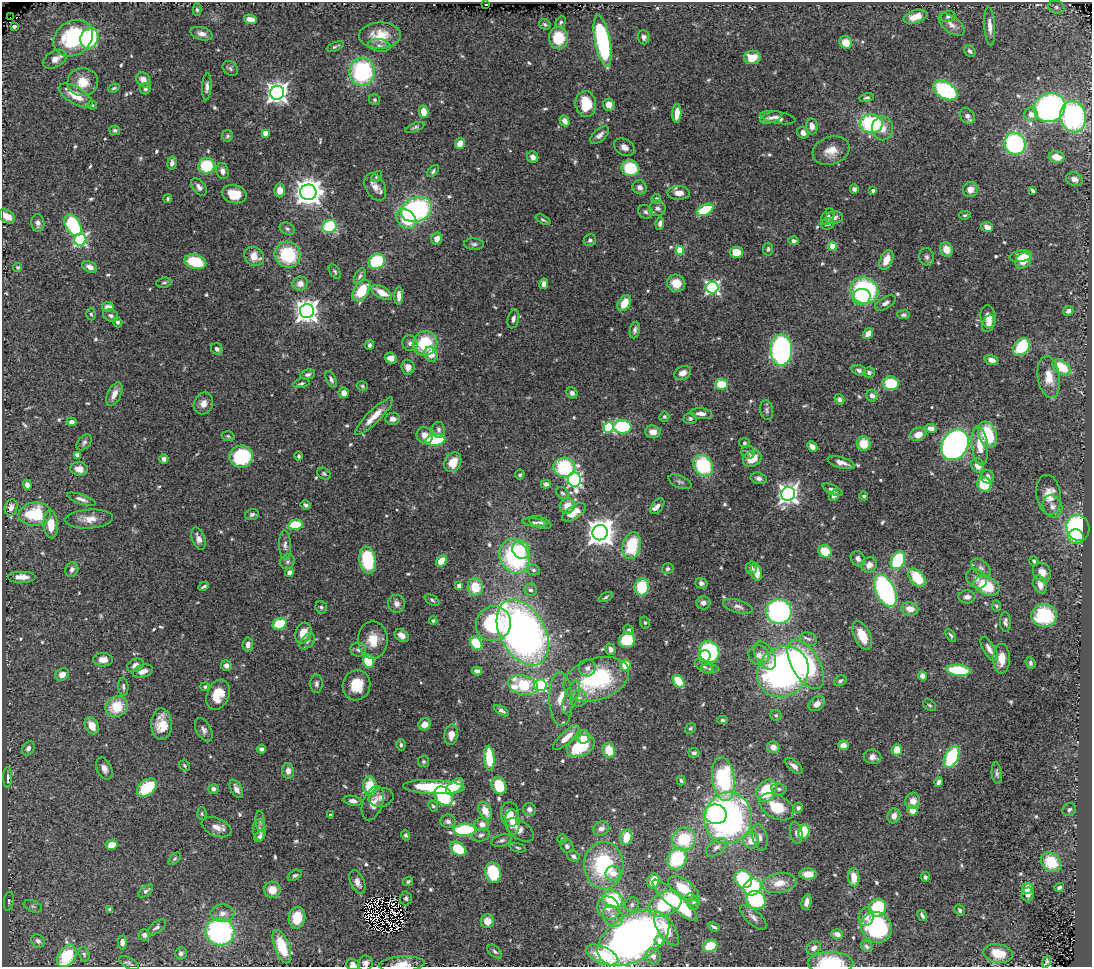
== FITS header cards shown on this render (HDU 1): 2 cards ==
NAXIS1  =                 1090
NAXIS2  =                  965

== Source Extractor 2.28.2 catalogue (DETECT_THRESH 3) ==
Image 1090 x 965 px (HDU 1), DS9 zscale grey, 1 PNG px = 1 image px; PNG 1094 x 969 px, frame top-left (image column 1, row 965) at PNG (2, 2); each listed source drawn as its Kron ellipse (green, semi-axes under 4 px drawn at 4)
Background 1.27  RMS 0.035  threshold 0.106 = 3 sigma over >= 5 px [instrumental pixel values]
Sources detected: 631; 4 with non-positive FLUX_AUTO (blend fragments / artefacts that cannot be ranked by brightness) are neither listed nor drawn; of the other 627, the 500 brightest by FLUX_AUTO listed and drawn (127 fainter detections omitted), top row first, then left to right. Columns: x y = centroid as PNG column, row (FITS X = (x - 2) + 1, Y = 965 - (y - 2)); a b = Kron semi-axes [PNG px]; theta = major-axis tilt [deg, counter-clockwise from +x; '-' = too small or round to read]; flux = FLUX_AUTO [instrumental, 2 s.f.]
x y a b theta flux
485 4 4 2 - 32
1056 7 8 6 -15 8.1
197 10 6 4 -90 4.6
948 16 7 5 18 6.5
10 17 2 2 - 17
915 17 12 6 17 31
250 19 7 4 -16 27
561 22 6 4 59 4.6
545 24 6 5 - 5
951 25 15 8 -39 18
14 26 4 3 - 6.7
990 26 19 5 -86 21
202 34 11 6 -16 12
380 36 21 13 2 54
644 37 7 6 - 8.6
73 38 21 17 35 220
89 38 10 9 - 190
558 38 11 9 -86 79
603 41 26 7 -79 360
846 42 7 6 - 33
379 45 11 6 -8 8.9
335 47 9 3 22 4.5
970 51 6 5 - 7.5
752 57 8 6 6 45
55 59 13 8 29 19
230 68 8 6 -42 5.9
362 72 14 12 76 280
143 80 8 6 -51 20
83 82 15 14 - 43
207 87 13 4 86 9.7
114 88 6 3 21 3.8
145 89 5 5 - 6.5
945 90 13 8 -32 290
277 93 7 7 - 1700
76 95 19 8 -30 46
867 98 7 4 14 5.3
375 100 6 5 - 3.9
586 104 13 10 -83 75
92 105 5 4 - 3.7
609 105 6 5 - 19
1050 107 16 14 20 620
424 112 6 4 -78 34
677 113 9 4 88 29
1031 114 7 6 - 21
967 116 9 6 -56 13
771 117 11 5 19 8.7
1073 117 16 13 -79 420
778 118 18 6 -9 17
565 121 6 4 -58 18
871 124 11 9 -7 240
812 126 8 6 -83 15
415 127 10 4 21 5.2
882 128 12 10 -89 27
115 130 5 5 - 5.2
265 133 4 4 - 28
803 133 6 5 - 13
600 135 11 6 41 11
228 136 5 5 - 4.8
460 143 5 4 - 26
1015 144 11 10 - 320
624 147 11 8 -31 15
831 151 19 13 19 35
533 157 6 5 - 15
1057 157 8 5 -10 35
172 163 6 4 82 10
206 166 8 8 - 110
630 168 9 8 - 98
222 171 8 6 -71 12
433 171 7 4 47 6.1
377 177 6 4 51 3.8
1074 179 8 6 -19 17
199 187 10 6 -52 11
375 187 15 9 -61 19
640 187 7 6 - 13
854 189 4 4 - 6.1
970 189 8 7 - 20
280 190 7 5 -89 21
873 190 4 3 - 7.2
1033 191 4 3 - 5
308 192 8 8 - 3000
679 193 11 7 -1 20
234 194 12 9 -13 43
168 199 4 3 - 4.2
656 199 5 4 - 4.3
657 208 8 8 - 9.1
417 209 16 12 18 400
705 210 9 5 27 100
645 212 7 6 - 6.7
965 215 6 4 10 4.1
7 216 9 6 -34 31
828 217 9 6 64 7.2
834 217 9 6 5 11
406 219 11 8 -40 74
543 220 8 3 -27 4.1
38 223 9 6 -85 11
660 223 6 4 83 7.5
827 224 7 5 5 9
73 225 12 7 -61 170
330 226 7 6 - 120
987 227 6 5 - 18
287 228 8 5 -28 6.3
437 238 6 5 - 20
80 240 6 6 - 420
590 240 6 5 - 6.7
794 241 5 4 - 6.6
474 244 10 5 -3 7.2
832 246 4 4 - 57
768 249 6 5 - 5.4
946 249 7 6 - 30
680 250 4 4 - 77
736 252 6 5 - 44
288 254 13 12 - 130
254 256 10 9 - 34
1021 256 11 6 8 39
927 257 9 7 -76 8.3
886 260 10 6 65 34
1023 260 9 7 45 39
377 261 8 7 - 150
195 262 11 7 -16 81
18 267 4 4 - 3.8
90 267 8 5 -29 14
335 272 8 5 -57 4.4
360 276 8 5 61 5.7
164 283 8 5 7 4.6
300 283 8 7 - 17
676 283 9 8 - 37
544 284 5 4 - 12
712 287 6 6 - 530
361 291 12 7 58 76
864 291 14 12 -27 310
382 293 11 6 -30 36
399 296 9 4 88 15
861 297 9 8 - 73
624 303 9 6 59 39
885 303 11 5 29 10
108 307 6 4 7 19
307 311 7 7 - 2100
1068 311 5 5 - 8.2
91 314 6 4 -72 4.1
111 315 8 6 -22 7.1
904 315 6 4 -7 6.7
988 317 11 7 -81 18
513 319 10 5 76 9.5
118 322 5 4 - 6.8
989 324 9 6 67 11
635 330 8 5 79 7
868 334 6 4 52 21
410 343 8 7 - 10
425 343 12 12 - 110
370 345 5 4 - 5.6
1022 347 10 7 51 120
217 349 6 5 - 7.1
781 350 16 11 89 470
431 354 8 6 -65 28
391 358 6 5 - 16
991 360 7 5 -17 15
408 367 7 6 - 17
1062 367 10 6 -35 72
859 370 7 5 -19 7.9
683 373 9 6 22 14
869 373 5 5 - 7.5
308 375 7 5 14 6.8
1049 377 21 11 -81 44
331 379 9 4 -65 8.4
301 383 8 4 12 5.6
891 383 8 7 - 100
721 384 6 5 - 56
362 386 6 4 -18 3.9
344 393 5 5 - 13
572 393 6 5 - 8.5
114 394 13 6 64 19
872 396 6 5 - 10
839 399 6 4 -54 7.5
203 403 11 9 64 19
767 410 10 6 -81 7.2
701 414 11 5 -7 16
374 416 26 6 45 32
664 417 5 4 - 3.7
690 418 6 5 - 5
393 419 7 6 - 11
72 422 5 4 - 9.8
608 427 5 5 - 220
622 427 9 7 -1 180
931 428 6 4 -5 14
439 430 8 6 -83 8.1
653 432 7 6 - 18
918 434 8 6 23 29
988 434 13 9 -69 130
425 435 8 8 - 22
228 436 6 4 -16 3.9
435 440 10 5 6 160
84 442 9 6 47 6.6
744 443 5 4 - 4.5
864 444 7 7 - 53
955 445 16 12 57 1200
980 446 19 8 -84 44
812 447 6 4 -49 16
748 452 7 6 - 6.8
77 455 4 4 - 22
241 456 12 11 - 160
299 456 5 4 - 5.5
164 459 5 4 - 8.5
752 459 10 7 31 41
453 462 10 8 62 42
841 463 14 5 -16 18
978 465 7 6 - 23
703 466 11 9 -60 180
564 467 11 9 -6 180
79 469 9 6 -8 20
324 474 7 5 -30 4.7
520 475 5 5 - 4.3
987 477 7 6 - 11
759 478 8 5 -15 9.1
574 480 7 6 - 490
680 482 12 6 -24 8.5
546 484 5 4 - 8.6
984 484 7 7 - 86
27 485 5 4 - 11
833 490 11 4 -26 10
562 493 7 5 -35 5.3
788 494 7 6 - 1300
1049 495 20 12 -81 35
834 496 5 4 - 8.3
864 496 4 4 - 4.3
81 499 15 4 -18 10
305 505 5 4 - 6.8
567 506 8 7 - 31
657 506 9 5 51 13
1052 506 11 9 -65 15
11 508 8 6 76 16
574 512 13 6 34 34
35 514 16 11 6 130
252 514 7 5 14 6.3
89 519 24 9 3 29
540 522 12 5 -20 8.1
534 523 12 3 -6 5.5
51 524 14 7 -86 44
295 525 7 5 12 82
1078 528 13 11 -69 330
600 533 8 7 - 3200
1076 537 8 7 - 33
198 539 11 6 -70 14
285 545 14 6 -89 10
632 546 13 9 78 120
521 550 9 8 - 59
825 551 7 6 - 60
514 557 17 14 -64 280
858 559 8 6 -54 13
368 560 13 8 -82 160
898 560 9 6 64 160
442 561 6 5 - 42
1034 561 5 4 - 6
287 562 7 6 - 6.8
869 565 8 7 - 20
751 568 6 5 - 6.2
981 568 11 7 -39 10
72 569 7 6 - 10
668 569 6 5 - 6.1
534 570 6 5 - 5.3
289 572 4 4 - 11
756 572 9 5 -78 31
1042 572 10 8 -51 26
22 577 14 6 0 23
917 578 11 6 -50 96
976 579 11 9 -40 14
701 583 6 5 - 10
1040 585 9 6 -72 22
204 586 5 3 - 5
459 586 4 4 - 9.4
987 586 13 9 -22 110
475 587 9 7 -75 55
642 587 8 7 - 89
531 590 6 6 - 7.4
885 591 17 9 -66 400
606 597 8 4 26 4.1
967 597 8 6 0 14
432 600 8 5 -31 5
703 603 7 6 - 11
397 604 9 8 - 15
738 606 15 6 -17 13
996 606 5 4 - 5.2
321 607 6 5 - 5
910 609 9 6 -12 24
779 612 13 12 - 440
1044 615 13 11 -9 150
433 621 4 4 - 3.9
1005 622 10 5 -88 8.8
645 623 6 5 - 4
280 624 7 5 20 94
493 624 18 17 - 220
629 630 5 4 - 3.9
303 633 10 8 71 39
523 633 35 22 -61 1400
951 635 7 3 -56 4.9
402 636 8 5 -37 15
862 636 15 8 -65 42
809 639 8 6 -23 8
373 640 19 15 -89 46
627 640 8 7 - 84
307 641 9 6 46 7.7
476 643 7 5 -54 100
248 644 7 5 85 12
610 649 6 5 - 11
989 649 14 6 -58 18
358 650 7 7 - 8.2
709 652 11 10 - 230
759 655 10 9 - 17
705 656 6 5 - 44
765 656 15 9 -61 23
1001 659 15 8 90 34
103 660 10 7 -1 21
368 661 7 5 -79 96
1030 663 6 4 -70 5.4
806 664 27 14 -59 280
135 665 9 6 24 17
226 665 5 5 - 12
626 665 5 5 - 38
704 667 10 5 -36 7.2
587 668 8 8 - 9.9
710 669 9 3 -4 4.4
958 670 12 5 -7 120
143 671 10 6 16 18
477 671 5 4 - 8.4
783 672 27 24 45 870
62 674 7 6 - 20
922 676 4 4 - 16
596 679 34 20 18 250
679 681 7 5 -52 73
840 681 7 5 31 5.4
317 684 9 6 90 8.2
356 685 15 13 75 53
523 685 15 9 -11 140
540 685 6 6 - 400
123 687 9 5 -86 6.1
205 687 4 4 - 4
218 695 16 11 68 48
571 697 18 6 67 21
561 699 27 11 -88 44
578 699 8 8 - 13
817 704 9 6 34 15
930 705 7 5 -39 4.6
117 707 11 10 - 73
502 711 8 4 -31 6.6
776 715 5 5 - 4.3
722 720 5 4 - 4.4
162 724 16 10 -88 42
425 724 6 5 - 19
92 726 9 6 -62 32
690 728 6 4 40 4.1
204 730 13 7 -61 10
451 735 10 6 83 21
583 737 7 6 - 39
566 738 17 6 42 29
401 745 6 4 86 5
843 745 5 4 - 24
581 746 15 9 28 110
773 747 6 6 - 17
28 748 7 5 56 10
261 749 5 4 - 8
609 750 7 6 - 51
897 750 5 5 - 38
694 753 5 5 - 6.2
872 757 9 7 -12 14
952 757 11 6 67 180
489 758 13 5 -86 80
424 761 5 5 - 4.5
184 765 6 5 - 4.1
794 766 10 5 -42 11
104 769 11 7 -66 14
288 771 8 6 -88 13
997 773 11 5 -84 6.6
8 777 10 4 88 9.3
723 779 22 11 -82 320
681 781 5 4 - 3.8
938 782 5 4 - 8.8
370 786 10 7 -86 78
455 786 10 6 41 73
499 786 9 7 -65 75
434 787 31 7 -2 140
147 788 11 7 39 110
213 789 5 5 - 9.6
236 789 10 5 -61 12
779 789 7 5 -9 6.7
766 791 12 9 58 110
444 796 11 8 -48 170
381 797 12 9 13 16
353 801 9 5 -10 10
913 801 8 7 - 24
373 803 18 10 70 27
433 806 6 4 -61 3.7
777 807 19 11 -28 81
798 808 5 5 - 7.5
529 809 6 6 - 9.1
912 810 5 4 - 32
1069 810 7 6 - 6.7
485 811 9 6 -63 33
202 814 6 4 89 4
510 814 12 9 -83 32
715 814 11 10 - 160
330 815 3 3 - 3.8
894 816 7 6 - 16
728 818 26 23 77 810
260 821 10 4 -84 5.6
448 821 7 6 - 9.5
512 822 13 7 -85 25
482 824 7 6 - 17
217 827 15 9 -22 22
601 828 8 7 - 14
259 830 10 6 -85 9.3
465 830 11 6 3 160
520 830 16 9 -34 18
804 832 7 5 77 94
796 833 11 6 -79 8.6
406 835 5 4 - 5.2
481 835 9 6 15 7.9
260 836 6 3 54 6.3
626 837 8 6 78 49
760 837 13 7 -77 15
562 839 4 4 - 4.3
684 839 12 11 - 100
502 840 10 5 17 7.4
751 841 8 8 - 35
112 845 6 5 - 30
567 846 7 6 - 6.8
517 847 8 3 -18 3.8
716 847 12 7 39 12
458 849 9 6 -37 84
573 856 7 5 -33 7.3
175 859 7 4 44 4.2
677 859 11 9 59 130
1051 862 11 9 -40 91
604 865 23 19 -89 210
493 873 10 8 -79 120
613 873 7 7 - 23
808 874 8 5 1 27
295 875 7 5 29 4.7
854 877 9 5 -87 35
925 877 5 4 - 6.6
743 879 9 8 - 170
653 881 7 6 - 32
357 882 12 7 -68 15
408 882 5 4 - 5.3
779 883 17 9 10 36
753 887 9 8 - 150
1059 887 5 4 - 6.7
684 888 18 9 -35 60
1027 888 5 5 - 45
272 890 8 8 - 33
146 891 9 4 37 7.2
1028 895 7 6 - 12
406 898 7 6 - 5.7
613 899 10 8 -26 130
692 899 7 5 -49 5
675 900 30 7 -42 130
756 900 10 8 -29 190
9 901 10 5 84 5.4
807 902 8 5 76 14
694 903 7 6 - 6.5
632 904 7 6 - 6
665 904 18 11 27 130
33 906 9 5 -21 7.5
608 908 12 10 -52 25
877 908 9 8 - 130
110 910 4 3 - 4.7
960 910 6 4 -58 5.1
223 913 12 8 0 17
613 916 11 9 -52 18
922 916 6 3 -59 6.5
753 917 17 7 -42 15
866 917 9 7 80 20
297 918 11 8 82 52
487 921 7 6 - 28
157 927 10 5 37 7.8
714 927 6 3 -30 4.9
876 927 16 15 - 250
666 929 19 8 -57 57
220 932 14 14 - 410
837 934 6 5 - 16
144 935 6 5 - 9.9
633 938 39 23 30 1300
38 941 7 6 - 9
659 941 5 5 - 20
122 942 7 4 90 11
710 946 7 5 22 65
867 946 6 5 - 5.9
282 947 17 7 -69 61
814 948 8 6 35 12
495 951 9 5 -40 6.3
181 953 6 6 - 7.2
998 953 15 9 -11 48
84 954 7 5 -73 4.7
602 955 17 8 -24 86
67 956 12 8 55 110
653 956 8 7 - 14
1046 962 6 3 66 4.2
129 963 11 5 -29 6
365 963 8 7 - 14
830 963 23 11 0 120
402 964 23 7 4 28
353 965 6 5 - 16
At the frame edge (FLAGS 8, measured only in part): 5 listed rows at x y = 633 938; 365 963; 830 963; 402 964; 353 965
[127 fainter detections neither listed nor drawn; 4 non-positive-flux detections neither listed nor drawn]